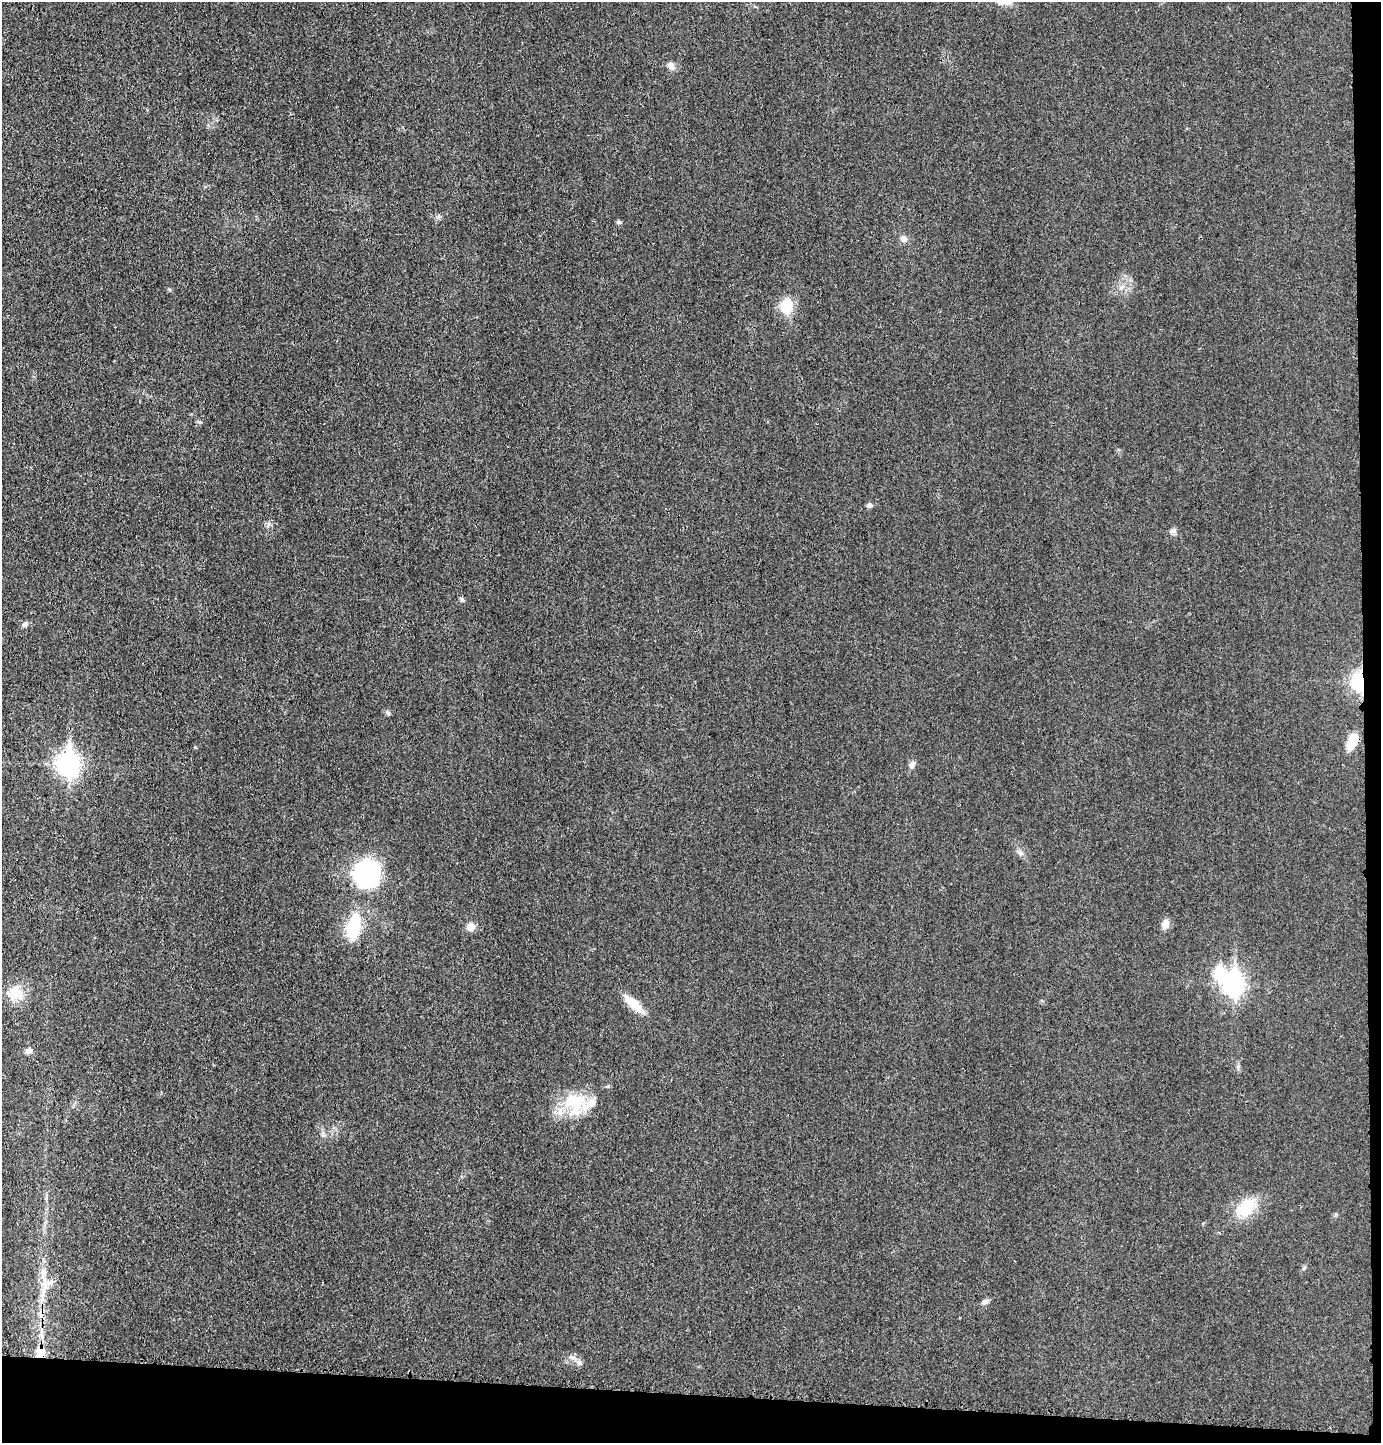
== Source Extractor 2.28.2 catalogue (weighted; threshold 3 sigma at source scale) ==
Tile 9 of 3 x 3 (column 3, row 3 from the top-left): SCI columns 2867-4245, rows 1-1441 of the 4365 x 4332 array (HDU 1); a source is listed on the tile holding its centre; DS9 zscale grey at full resolution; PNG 1383 x 1445 px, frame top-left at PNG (2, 2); no overlay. Shown black and unused: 5% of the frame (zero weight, under 3 of 4 exposures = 1% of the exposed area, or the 3 px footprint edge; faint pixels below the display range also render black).
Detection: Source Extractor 2.28.2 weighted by HDU 2 'WHT'; one run over the whole footprint, this tile lists its part. Background 0.0211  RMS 0.0046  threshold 0.0207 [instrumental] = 3 sigma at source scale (4.5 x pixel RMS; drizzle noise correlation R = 1.50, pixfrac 1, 0.05/0.05 arcsec/px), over >= 5 px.
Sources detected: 33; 1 inside a brighter object's white glare — not listed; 2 inside a brighter listed object's ellipse — not listed separately; the other 30 listed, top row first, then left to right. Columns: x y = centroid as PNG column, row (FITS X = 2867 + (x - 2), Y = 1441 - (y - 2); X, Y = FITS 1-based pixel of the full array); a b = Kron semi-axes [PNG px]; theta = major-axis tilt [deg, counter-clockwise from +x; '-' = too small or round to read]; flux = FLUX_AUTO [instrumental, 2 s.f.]
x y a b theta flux
671 66 11 8 -55 2.1
618 222 6 5 - 0.75
904 239 9 8 - 2
787 306 21 17 64 8.6
869 505 7 6 - 1.2
1172 531 9 7 13 1.5
462 599 7 5 -39 0.83
25 624 9 6 50 1.3
1361 682 10 7 -88 83
388 713 6 5 - 0.87
1352 741 19 10 69 7.1
68 764 10 8 -89 260
912 765 10 7 69 1.7
368 874 20 18 83 90
1165 924 13 9 69 2.8
353 927 24 12 77 24
471 927 9 9 - 3.5
1233 984 10 8 85 240
16 993 25 15 75 9.1
633 1003 26 10 -42 9
29 1051 9 7 31 2
1238 1068 7 4 -72 0.84
575 1103 34 24 85 19
1246 1208 30 18 40 14
1304 1268 6 5 - 0.72
44 1272 11 8 74 3.1
49 1283 11 8 44 3.4
985 1302 9 7 16 1.4
41 1352 12 7 -89 8.6
579 1362 8 6 -73 1.4
Overlapping masked pixels (flux is a lower limit): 2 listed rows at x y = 1361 682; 41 1352
Unlisted compact peaks at least as high as the median listed source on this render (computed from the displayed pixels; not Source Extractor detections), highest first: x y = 195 747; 1121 288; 1021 853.